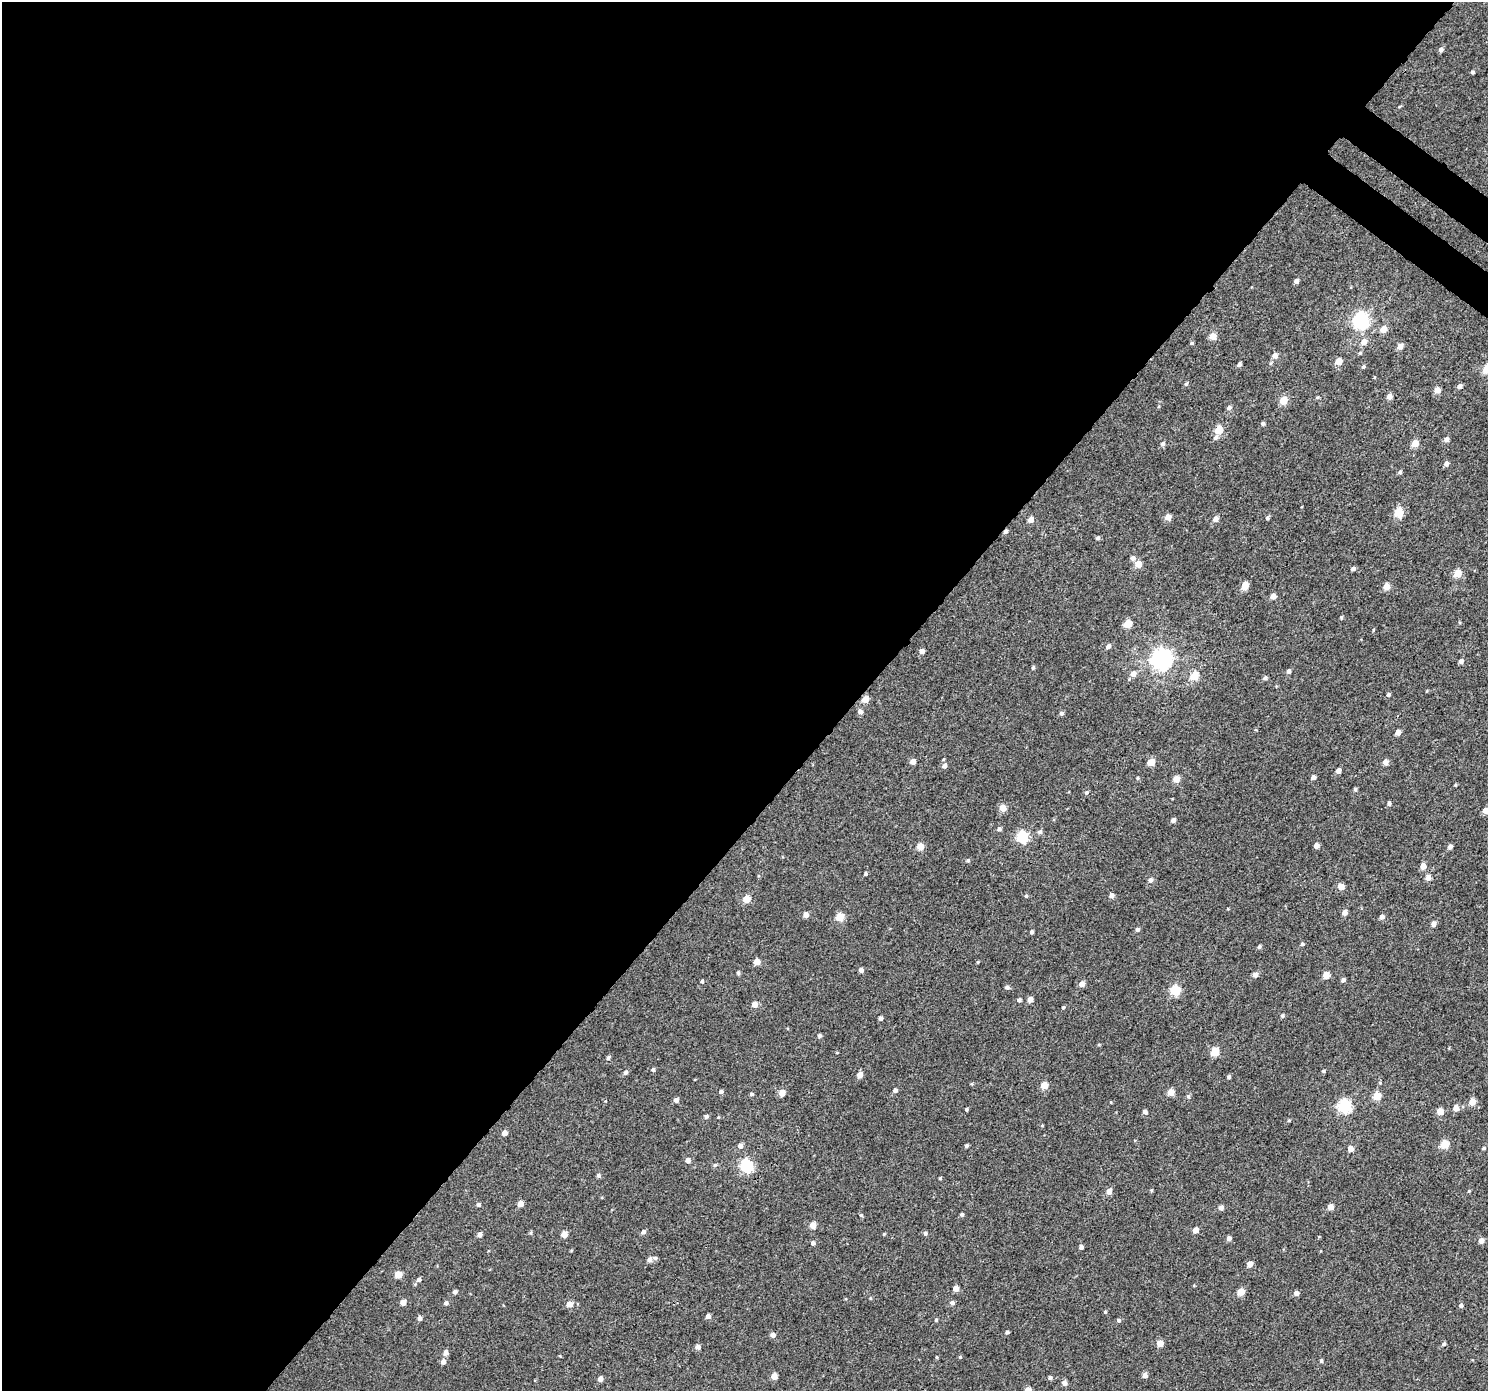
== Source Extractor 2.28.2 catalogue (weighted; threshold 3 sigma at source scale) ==
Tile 5 of 4 x 4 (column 1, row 2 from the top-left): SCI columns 39-1524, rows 3000-4388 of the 6026 x 6065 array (HDU 1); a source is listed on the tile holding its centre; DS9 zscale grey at full resolution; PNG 1490 x 1393 px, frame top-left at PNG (2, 2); no overlay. Shown black and unused: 58% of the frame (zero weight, under 3 of 4 exposures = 5% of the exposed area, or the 3 px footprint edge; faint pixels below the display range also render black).
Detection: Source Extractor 2.28.2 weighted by HDU 2 'WHT'; one run over the whole footprint, this tile lists its part. Background 0.012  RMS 0.0058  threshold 0.0263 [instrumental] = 3 sigma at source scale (4.5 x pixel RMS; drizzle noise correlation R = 1.50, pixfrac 1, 0.0396/0.0396 arcsec/px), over >= 5 px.
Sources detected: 205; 1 cosmic-ray / hot-pixel residue — not listed; the other 204 listed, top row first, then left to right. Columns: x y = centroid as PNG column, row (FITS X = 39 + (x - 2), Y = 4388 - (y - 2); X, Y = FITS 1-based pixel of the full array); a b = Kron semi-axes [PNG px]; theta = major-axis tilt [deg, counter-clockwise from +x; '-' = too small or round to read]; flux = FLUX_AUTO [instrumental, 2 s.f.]
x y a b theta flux
1441 49 6 5 - 1.6
1472 72 4 4 - 0.92
1296 281 5 4 - 2
1361 321 7 6 - 150
1383 329 5 5 - 5.8
1212 336 5 4 - 8.2
1364 342 6 5 - 4.2
1192 343 4 3 - 0.75
1400 346 5 5 - 4.2
1360 353 5 4 - 0.76
1275 356 5 5 - 4
1338 361 5 4 - 8.3
1239 365 5 4 - 1.2
1363 367 5 4 - 0.88
1487 369 5 5 - 16
1186 384 5 4 - 0.9
1460 386 5 4 - 2.1
1437 390 4 4 - 6.3
1317 397 5 3 - 0.66
1389 397 4 4 - 3.8
1284 400 5 5 - 13
1229 408 5 5 - 1.6
1263 423 4 4 - 1.2
1219 430 5 5 - 15
1216 438 6 5 - 1.7
1447 439 4 4 - 2.6
1163 444 6 5 - 1.3
1414 444 5 5 - 8.4
1446 463 5 5 - 2.1
1400 472 5 5 - 0.86
1399 513 5 5 - 22
1168 517 5 4 - 5.8
1267 518 4 4 - 1.1
1215 519 5 5 - 2.9
1031 520 5 5 - 3.9
1098 538 5 4 - 1.2
1133 558 6 5 - 2
1138 564 5 5 - 7.6
1353 569 5 4 - 1.4
1457 573 5 5 - 12
1245 586 5 4 - 10
1386 587 5 5 - 7.1
1273 596 4 4 - 4.5
1128 624 5 5 - 12
1108 646 5 4 - 1.8
922 651 4 4 - 3
1162 659 7 7 - 330
1461 661 5 4 - 1.9
1033 667 5 4 - 0.84
1289 671 5 4 - 1.6
1133 674 5 5 - 3.7
1194 676 5 5 - 12
1265 678 5 4 - 1.4
1388 695 4 4 - 1.1
865 700 5 5 - 7.6
860 711 5 5 - 2.6
1061 713 5 5 - 1.3
1398 732 4 4 - 4.3
913 761 4 4 - 4
1151 762 5 4 - 9.4
1385 762 5 5 - 3.5
944 766 6 5 - 1.9
1338 770 4 4 - 3.3
1313 777 4 4 - 2.1
1137 778 5 3 - 0.58
1176 779 5 5 - 7.6
1455 785 4 3 - 0.59
1355 789 4 4 - 0.9
1087 792 5 5 - 1
1389 803 5 4 - 1.3
1003 808 5 5 - 7.3
1485 810 4 4 - 5.3
1173 820 5 4 - 2.1
999 829 5 5 - 1.4
1040 832 6 5 - 1.3
1022 837 6 5 - 46
1316 845 4 4 - 3.3
920 847 5 5 - 7.9
1450 847 5 4 - 2.2
968 860 5 4 - 0.86
1423 866 5 4 - 5.5
865 874 4 4 - 0.9
1428 878 5 5 - 3.8
1151 880 6 5 - 1.9
1341 886 5 4 - 6.5
1111 895 4 4 - 2.6
1026 896 4 4 - 0.74
746 899 5 5 - 10
1345 912 4 4 - 3.7
806 915 5 4 - 3.8
839 917 5 5 - 16
1382 917 4 4 - 2.6
1434 924 5 4 - 3
1137 929 4 4 - 1.5
1032 932 4 4 - 1.1
1302 944 4 4 - 0.97
1259 947 5 4 - 1.1
757 962 4 4 - 7
861 970 4 4 - 2.6
738 973 4 4 - 0.95
1255 975 5 5 - 2.3
1326 975 5 5 - 8.8
1343 980 4 4 - 1.6
702 981 4 3 - 1.1
1082 984 5 5 - 3.6
1007 987 5 5 - 1.2
1175 990 5 5 - 33
1030 999 5 4 - 3.5
1019 1000 4 4 - 1.4
754 1005 5 5 - 3.9
1063 1007 4 3 - 0.7
1282 1016 5 4 - 0.88
881 1018 4 4 - 1.6
819 1036 4 4 - 1.2
1214 1052 5 5 - 15
608 1058 5 4 - 1.2
653 1070 5 5 - 1
1323 1071 4 3 - 0.69
625 1072 5 5 - 1.4
860 1075 5 4 - 4.3
1229 1077 4 4 - 1.2
1044 1085 5 5 - 9.1
895 1090 4 4 - 1.9
721 1092 5 4 - 1.4
1171 1092 5 4 - 8.3
782 1093 4 4 - 6.9
752 1094 5 4 - 0.9
1188 1096 6 5 - 1.1
1377 1096 5 5 - 14
676 1100 4 4 - 2.3
1472 1102 5 5 - 7.5
1344 1106 6 6 - 77
1456 1108 5 5 - 4.7
966 1109 3 3 - 0.87
1440 1111 5 4 - 8.2
1145 1112 4 4 - 1.9
706 1116 5 4 - 1.3
1289 1120 4 4 - 0.56
505 1133 4 4 - 4.3
1444 1145 5 5 - 15
740 1146 5 5 - 2.8
966 1146 4 4 - 1.1
1484 1148 4 3 - 0.69
1350 1149 4 4 - 4.6
688 1160 4 4 - 3.1
715 1165 5 4 - 0.87
747 1166 6 6 - 74
598 1176 5 4 - 1.3
940 1178 4 4 - 0.58
1151 1190 4 4 - 0.62
1109 1191 5 5 - 3.9
1469 1191 4 4 - 0.52
521 1204 4 4 - 5.3
478 1205 5 4 - 1.1
1221 1207 5 5 - 2.2
1330 1207 4 4 - 5.4
962 1214 5 4 - 0.99
861 1215 4 4 - 0.78
813 1225 4 4 - 6.5
1195 1230 4 4 - 4.6
643 1232 5 4 - 1.9
925 1233 5 5 - 1.2
480 1234 5 4 - 2.6
564 1234 5 4 - 6.8
884 1234 4 3 - 0.57
1229 1238 5 4 - 2.2
1481 1241 4 4 - 4.1
813 1243 5 5 - 1.6
1081 1247 4 4 - 1.9
655 1258 6 4 -13 1.1
650 1260 5 5 - 2.3
1250 1264 5 4 - 4.5
398 1274 5 5 - 10
419 1280 5 4 - 1.4
956 1289 4 4 - 5.4
455 1292 4 4 - 1.7
1241 1292 5 4 - 9
1296 1293 4 4 - 2.7
403 1302 5 4 - 4.3
446 1303 5 4 - 1.4
952 1303 5 5 - 1.6
569 1304 5 5 - 5.3
1461 1305 5 5 - 1.5
1105 1312 4 4 - 0.74
708 1316 4 4 - 2.5
420 1318 5 4 - 1.9
936 1320 4 4 - 0.72
1119 1320 5 5 - 1
1007 1332 4 3 - 0.96
773 1335 5 4 - 2.9
1160 1343 4 4 - 7.3
1444 1344 5 4 - 0.93
698 1347 5 4 - 2.6
446 1352 5 5 - 2.9
937 1357 5 3 - 0.49
960 1357 4 4 - 0.63
1321 1361 5 3 - 0.88
443 1362 5 5 - 2.9
1145 1375 5 5 - 3.1
774 1376 5 4 - 6.6
1050 1378 5 5 - 1.1
600 1379 4 4 - 3.3
1064 1383 5 5 - 2.8
1028 1390 5 4 - 5.3
Isophote crosses this tile's border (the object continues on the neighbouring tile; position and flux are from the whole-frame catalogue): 3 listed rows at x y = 1487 369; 1485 810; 1028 1390